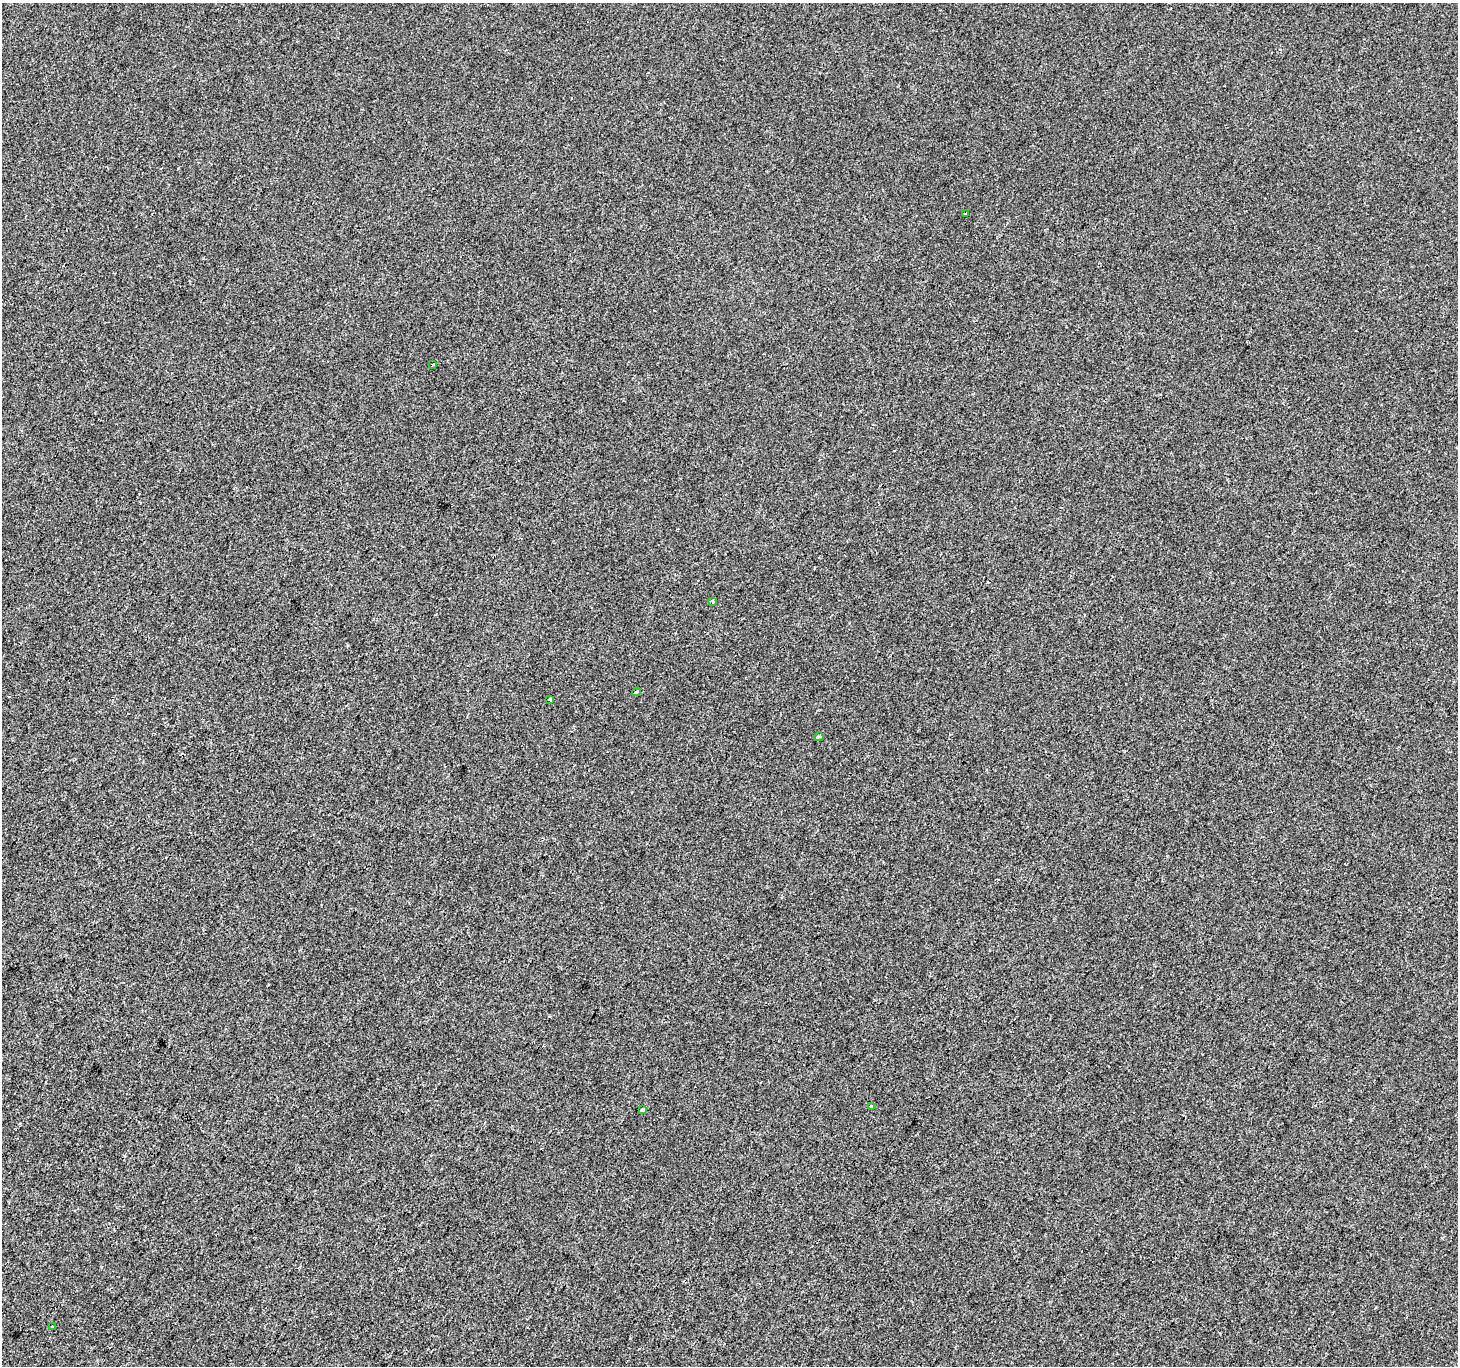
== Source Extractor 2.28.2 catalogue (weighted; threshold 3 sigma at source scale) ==
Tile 7 of 4 x 4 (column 3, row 2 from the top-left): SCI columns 2917-4372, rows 2989-4352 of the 5827 x 5910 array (HDU 1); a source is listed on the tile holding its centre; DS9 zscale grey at full resolution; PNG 1460 x 1368 px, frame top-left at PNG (2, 3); each listed source drawn as its Kron ellipse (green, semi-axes under 4 px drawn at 4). Shown black and unused: <1% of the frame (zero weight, under 2 of 3 exposures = <1% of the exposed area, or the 3 px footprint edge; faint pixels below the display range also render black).
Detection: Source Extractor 2.28.2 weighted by HDU 2 'WHT'; one run over the whole footprint, this tile lists its part. Background 5.71e-05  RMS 0.0042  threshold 0.0188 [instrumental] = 3 sigma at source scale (4.5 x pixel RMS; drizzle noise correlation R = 1.50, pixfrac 1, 0.0396/0.0396 arcsec/px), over >= 5 px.
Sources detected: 10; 1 cosmic-ray / hot-pixel residue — neither listed nor drawn; the other 9 listed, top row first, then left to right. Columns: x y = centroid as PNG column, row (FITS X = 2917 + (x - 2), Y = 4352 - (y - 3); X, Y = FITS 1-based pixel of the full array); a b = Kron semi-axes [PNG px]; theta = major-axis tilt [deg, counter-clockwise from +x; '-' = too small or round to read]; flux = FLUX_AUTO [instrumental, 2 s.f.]
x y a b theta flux
965 214 3 2 - 0.66
433 365 3 3 - 3.2
713 601 4 3 - 0.83
636 692 4 3 - 1.5
550 699 3 3 - 2.1
819 737 4 3 - 1.1
871 1107 4 3 - 3.8
643 1109 3 3 - 2.7
52 1326 3 2 - 0.59